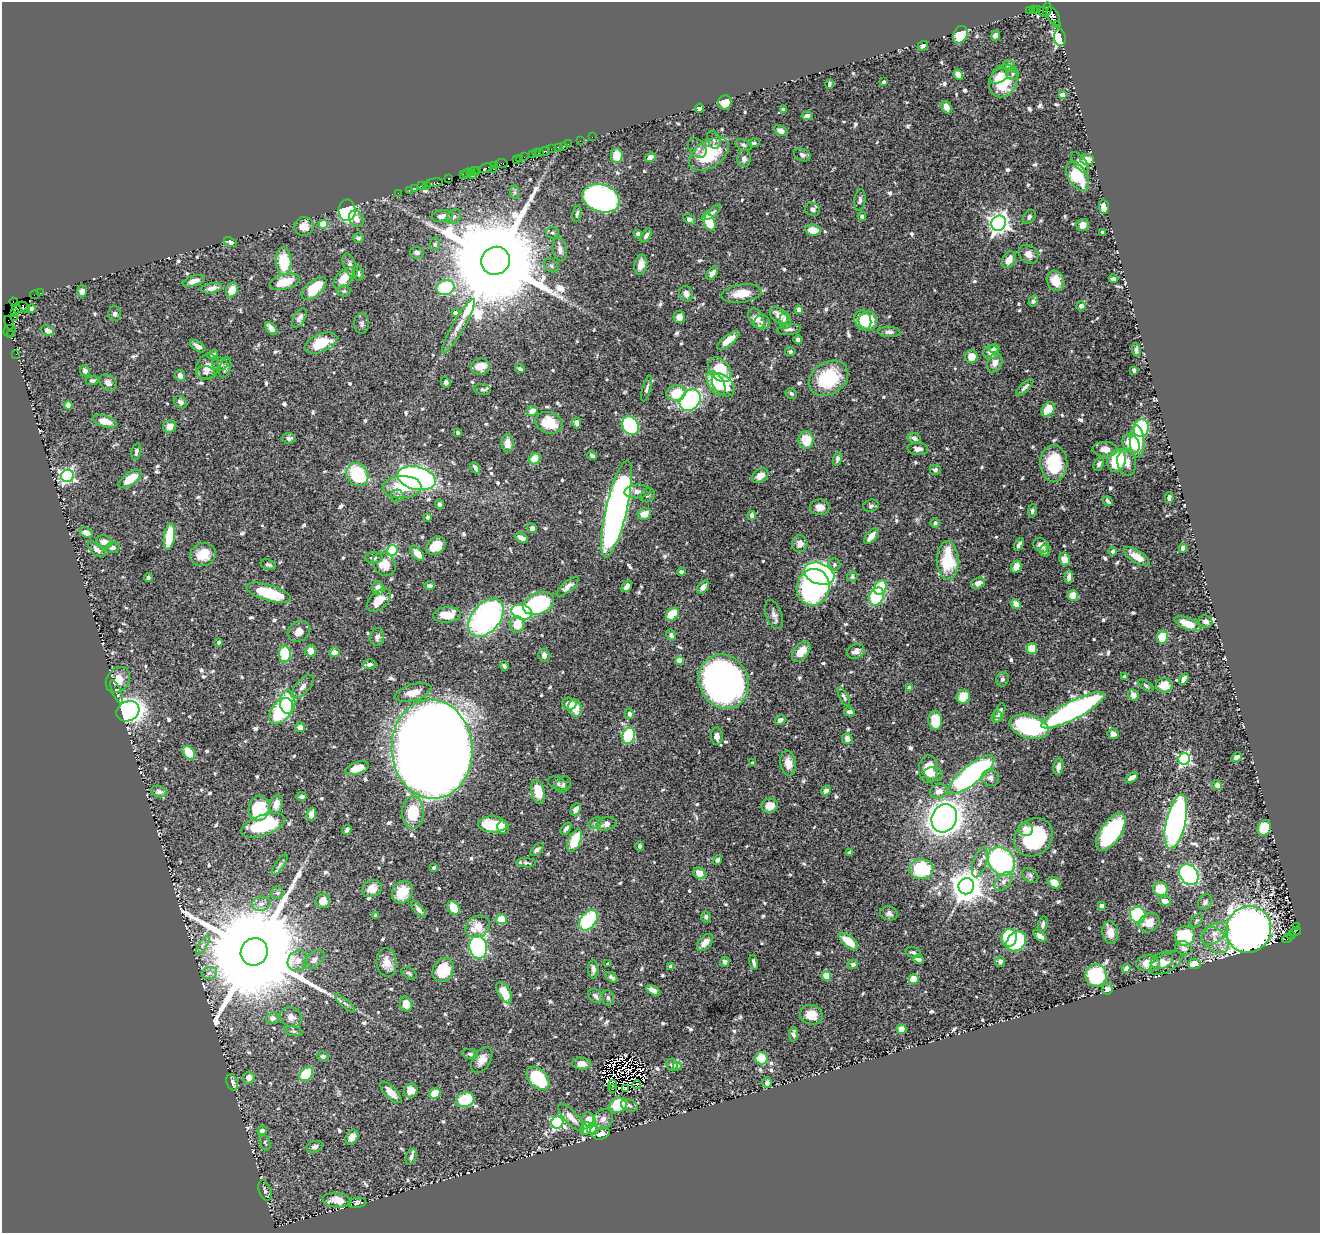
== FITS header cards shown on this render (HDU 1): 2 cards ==
NAXIS1  =                 1318
NAXIS2  =                 1231

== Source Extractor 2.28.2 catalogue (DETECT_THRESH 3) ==
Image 1318 x 1231 px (HDU 1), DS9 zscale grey, 1 PNG px = 1 image px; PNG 1322 x 1235 px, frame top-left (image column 1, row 1231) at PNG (2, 2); each listed source drawn as its Kron ellipse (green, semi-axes under 4 px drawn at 4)
Background 0.782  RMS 0.018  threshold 0.0535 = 3 sigma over >= 5 px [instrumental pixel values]
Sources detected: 784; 8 with non-positive FLUX_AUTO (blend fragments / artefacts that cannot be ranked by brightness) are neither listed nor drawn; of the other 776, the 500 brightest by FLUX_AUTO listed and drawn (276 fainter detections omitted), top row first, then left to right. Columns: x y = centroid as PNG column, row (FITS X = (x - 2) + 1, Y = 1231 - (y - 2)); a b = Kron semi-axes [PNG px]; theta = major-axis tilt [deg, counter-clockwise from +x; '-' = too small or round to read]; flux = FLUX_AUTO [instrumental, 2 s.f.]
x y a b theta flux
1047 9 7 4 81 140
1033 10 3 2 - 240
1037 10 4 3 - 28
1030 11 3 2 - 8.1
1043 12 5 3 - 280
1053 16 10 5 -61 400
1057 25 3 2 - 36
960 35 9 6 64 52
995 35 5 4 - 7.1
1060 38 8 6 -83 150
923 46 5 4 - 3.4
1009 66 6 5 - 7.3
1013 74 6 6 - 3.3
958 75 5 4 - 9.4
1000 76 10 6 35 12
1003 81 17 13 66 39
884 82 4 3 - 2.7
829 84 5 3 - 2.8
1062 95 4 4 - 11
725 102 7 6 - 20
947 107 7 4 -60 9.8
700 108 4 4 - 6.1
783 110 4 4 - 4.3
807 116 5 4 - 6.2
781 131 7 5 -25 6.7
592 137 2 2 - 13
714 140 9 6 -71 3.7
580 141 2 2 - 9.3
754 143 6 4 11 2.6
568 144 2 2 - 12
744 145 9 5 -20 3
563 146 2 2 - 10
558 147 4 2 - 57
697 148 11 7 -50 4.7
551 149 2 2 - 11
545 151 5 3 - 110
540 152 3 2 - 46
536 153 3 2 - 68
533 154 3 2 - 45
709 154 22 13 34 60
802 155 9 6 -21 3.8
617 156 7 6 - 21
524 157 2 2 - 20
650 157 5 4 - 9
520 158 3 2 - 34
516 159 3 3 - 34
744 159 8 7 - 6.2
1087 160 7 5 -16 18
501 163 6 3 7 140
1080 163 12 6 -53 7.4
494 165 3 3 - 69
485 168 7 3 19 170
493 169 3 2 - 64
474 171 5 3 - 120
478 171 3 3 - 86
467 173 5 3 - 92
463 174 3 2 - 40
472 175 3 2 - 29
1077 176 16 9 -60 41
448 178 3 2 - 62
434 183 8 3 9 140
426 185 2 2 - 24
421 186 2 2 - 16
415 188 3 2 - 18
409 190 2 2 - 24
515 192 7 4 -89 2.6
398 193 2 2 - 21
601 198 19 13 -19 550
860 200 11 5 84 3.9
1104 207 7 5 -86 10
813 209 7 6 - 4.2
347 210 11 8 87 220
713 212 10 4 41 2.5
577 213 8 4 79 2.6
442 216 11 6 8 8.5
862 216 4 4 - 3.2
454 217 8 6 49 4
1029 217 8 5 49 3.2
356 219 9 6 -59 7.7
689 219 7 4 -28 6
709 221 10 5 -67 40
999 223 8 7 - 800
323 224 4 4 - 34
1083 225 6 6 - 9.2
304 226 10 9 - 12
813 230 8 5 -9 19
1103 232 4 3 - 2.5
552 233 6 6 - 2.5
638 234 4 4 - 7.1
646 235 8 4 57 3.7
358 238 6 5 - 2.9
230 242 7 4 -20 4
435 244 6 5 - 2.6
560 250 12 7 -80 7.7
417 253 7 6 - 4.4
1028 254 10 8 -40 9.1
1009 260 9 6 59 13
284 261 13 7 -87 52
495 261 14 13 - 45000
350 265 13 6 -68 6.1
641 265 10 6 77 9.7
551 266 8 5 -40 3.1
358 273 7 5 -76 3.3
712 273 7 4 51 6.3
344 278 13 7 45 25
1113 279 5 3 - 2.8
194 281 11 5 18 9.4
1056 281 10 8 -65 18
285 282 15 7 16 26
212 288 10 5 11 8
314 288 15 7 41 51
445 288 9 7 14 87
232 290 8 5 64 20
82 291 6 5 - 5.1
344 291 6 5 - 2.5
40 293 2 2 - 14
741 293 20 9 8 21
686 294 8 6 -71 7.8
35 295 4 2 - 46
1033 301 6 4 59 3.3
14 302 5 3 - 11
1081 306 4 4 - 5.7
24 307 6 3 -46 140
17 308 5 3 - 85
31 309 4 4 - 3
799 310 4 4 - 7.2
14 313 4 3 - 46
455 313 4 4 - 3.7
115 314 7 6 - 3.4
779 316 10 7 -40 12
15 317 3 2 - 56
679 317 6 6 - 6
299 318 11 5 60 5.6
756 318 11 7 -63 15
785 320 8 5 -88 8.1
863 320 10 8 -70 30
868 321 10 9 - 38
762 322 8 7 - 3.6
9 323 7 3 -73 62
362 323 10 7 -89 4.1
458 326 31 6 60 14
271 328 7 4 -47 7.8
789 329 12 5 5 4.9
48 330 7 4 -24 6.4
9 331 6 5 - 130
889 332 11 5 -2 4.3
11 334 3 2 - 76
728 340 14 5 39 16
798 340 4 4 - 5.1
321 343 17 9 23 34
198 346 9 4 -35 5.8
994 348 5 4 - 3.2
1136 350 7 4 -82 3.9
790 352 5 4 - 3.1
991 352 7 7 - 8.8
16 354 2 2 - 19
213 354 5 4 - 3.1
971 357 6 6 - 18
995 363 10 7 68 8.1
220 364 8 6 -9 4.8
208 367 13 11 69 12
225 367 11 5 75 4.6
480 367 9 8 - 16
520 369 5 3 - 2.5
720 370 14 9 -49 68
1134 370 4 3 - 3
85 371 6 5 - 4.2
205 372 9 6 -2 4.4
180 375 6 5 - 7.2
828 378 21 16 33 70
92 380 6 4 2 2.5
446 382 5 4 - 2.6
108 383 9 7 -41 6.2
716 383 13 7 -59 34
723 385 13 9 -45 48
1025 387 11 4 45 4.6
483 389 8 5 -7 2.6
647 389 13 4 75 3.4
676 393 9 8 - 30
791 394 6 5 - 2.7
690 400 12 9 47 250
180 402 7 5 -36 3.8
68 405 4 4 - 20
1048 409 8 5 54 20
532 411 6 5 - 9.3
105 421 12 5 -15 20
549 423 14 10 -18 29
577 423 5 4 - 5.4
170 426 7 6 - 8.5
630 426 10 8 -59 160
1141 428 9 7 79 130
458 433 3 3 - 3.4
288 438 6 5 - 5.1
914 438 7 5 -30 5.2
806 440 9 7 -84 28
1137 442 16 7 -87 32
507 443 9 6 89 8.4
1131 444 10 7 -58 32
918 449 10 6 -5 6.9
1105 449 12 7 -1 10
136 452 8 5 78 3.6
592 455 5 3 - 3.2
535 459 6 5 - 20
837 459 7 4 77 3.7
1117 461 11 9 67 80
1127 462 14 9 -83 11
1054 463 18 13 -89 53
1099 464 7 5 67 4.2
475 468 6 3 -60 4
935 470 5 5 - 2.7
357 474 12 10 -54 89
67 476 6 6 - 300
760 476 9 6 37 11
417 478 19 11 -14 400
130 479 13 6 33 27
402 487 19 11 2 32
637 491 13 6 5 5.9
648 495 7 6 - 3.4
397 496 6 6 - 2.9
1169 497 5 3 - 4.7
1108 501 5 4 - 3.3
439 504 5 4 - 3.1
871 506 7 6 - 2.8
820 507 10 8 -1 9.6
617 509 50 10 77 850
1032 511 7 4 82 2.8
644 514 7 5 22 14
752 515 4 4 - 4.6
428 517 4 3 - 3.2
935 523 5 5 - 3.3
532 528 5 5 - 4.2
86 533 7 5 -22 9.1
169 536 13 5 81 53
871 536 9 5 50 11
521 538 7 4 -24 6.7
104 542 8 6 -12 9.1
800 544 8 7 - 7.6
1019 544 7 3 63 4.4
1041 545 8 6 -35 7.3
436 546 10 8 38 21
113 548 7 5 13 4.6
1183 548 4 4 - 7
97 549 10 5 -40 5.2
392 550 5 5 - 100
1045 551 6 5 - 4.7
1113 551 4 3 - 3.5
417 553 9 5 -51 11
203 554 13 11 16 21
1137 556 15 6 -33 17
374 558 9 5 1 3.7
1064 559 6 5 - 14
948 560 19 11 -89 64
384 564 12 10 -46 20
834 564 6 5 - 2.8
268 565 8 5 -19 3
1016 567 6 5 - 10
681 572 4 4 - 2.7
819 574 16 10 -20 510
852 576 5 5 - 2.5
1069 577 6 4 84 5
148 578 4 4 - 3.1
978 583 7 5 22 6.8
430 586 5 4 - 3.4
627 586 7 4 50 6
568 587 14 5 41 7.2
703 587 7 5 52 5.1
813 587 18 16 76 340
880 587 7 6 - 76
378 588 7 6 - 8.2
268 593 23 8 -17 55
1073 595 5 5 - 19
876 597 9 7 64 140
379 600 14 8 43 18
538 603 16 10 23 130
1016 604 5 4 - 13
522 612 11 7 -16 140
672 614 7 5 44 34
774 614 15 8 -71 6.8
447 615 14 7 4 27
486 618 22 14 49 300
1205 621 7 6 - 5.4
517 624 8 7 - 21
1187 624 14 6 -22 20
299 631 12 9 36 11
671 635 6 4 -64 3
377 637 9 7 77 4.6
1162 637 6 5 - 33
219 642 4 4 - 3.3
1032 649 5 5 - 19
311 651 6 5 - 10
856 651 9 7 20 6.5
334 652 5 4 - 7.3
801 652 12 7 52 16
285 654 8 6 -89 51
544 655 6 5 - 5.2
679 660 4 4 - 13
369 664 7 5 5 5.2
504 666 5 3 - 2.8
1125 676 4 4 - 2.8
1002 679 7 6 - 3.5
1184 679 6 4 59 6.8
118 680 14 11 51 15
724 682 28 24 -62 650
1164 685 8 7 - 19
1146 686 8 4 -34 2.6
303 687 14 6 48 6
910 688 4 4 - 10
117 692 12 4 -67 2.8
413 692 19 8 15 14
1133 695 6 5 - 8.3
844 697 10 4 -62 3.3
963 697 7 6 - 24
288 702 12 8 -90 28
569 704 7 6 - 14
575 708 9 6 -76 21
1073 710 35 9 28 330
128 711 12 9 27 650
281 711 15 9 52 120
1000 711 8 4 64 3.9
849 712 6 4 -12 3.2
629 714 5 4 - 3.8
997 717 6 5 - 4.9
780 720 5 4 - 5.9
935 720 9 7 -87 35
300 727 5 4 - 9.1
1029 727 20 11 -15 130
1113 734 5 5 - 7.5
629 736 8 6 76 81
717 736 9 6 -86 7.5
847 739 6 5 - 7.2
432 749 49 40 -87 5900
189 753 8 5 -54 27
1237 757 5 4 - 7
1184 759 6 5 - 210
753 763 3 3 - 3.2
788 763 12 7 -80 12
1058 767 8 5 81 6.4
357 768 12 6 20 20
928 769 14 9 86 26
934 774 9 6 -15 7.9
971 775 28 9 39 320
990 778 9 8 - 6.5
1131 778 7 4 36 8.5
558 783 10 6 -23 3.5
563 784 9 7 53 3.5
1217 785 5 4 - 5.1
159 791 8 5 -18 5.2
826 791 5 4 - 5.8
939 791 9 7 17 8.5
538 792 12 6 -79 27
302 796 5 3 - 2.9
276 804 9 6 73 11
770 806 8 7 - 15
259 808 13 10 79 60
576 809 6 4 64 7.5
413 813 16 11 90 44
311 814 6 4 75 12
944 818 14 12 65 1300
1176 822 28 9 77 560
595 823 8 5 25 3
493 824 14 8 -2 42
606 824 10 6 17 7.5
263 825 23 10 18 84
503 828 7 6 - 12
566 828 7 4 53 3.5
1264 828 8 6 67 47
1026 829 7 6 - 11
347 830 5 3 - 3.7
1111 832 21 10 55 170
1034 837 21 17 43 100
575 841 12 6 66 41
640 846 5 3 - 3.7
537 849 8 4 43 4.9
850 852 4 4 - 3
717 860 5 4 - 2.7
1001 861 15 12 -52 210
980 862 15 6 72 8.1
526 863 10 4 -4 2.6
280 864 12 4 55 3.7
434 868 3 3 - 3.2
921 869 12 10 -5 71
699 873 6 5 - 13
1030 875 8 6 -36 3.5
1189 875 11 8 -53 300
1004 881 11 6 45 6.6
1054 883 7 5 -37 15
966 886 8 7 - 2600
372 888 10 8 23 12
1160 889 7 7 - 29
402 892 12 10 62 25
277 893 6 6 - 2.9
323 901 7 7 - 12
1165 901 6 5 - 9.9
1205 902 8 6 52 3.7
261 904 9 7 13 7
1102 906 4 4 - 4.9
454 908 7 5 -55 22
419 909 10 4 -49 4.2
889 913 9 7 -16 4.1
376 915 4 4 - 3.1
1138 915 8 7 - 89
706 917 5 5 - 3.4
501 919 5 5 - 20
588 920 12 7 51 130
1196 921 8 5 49 2.5
1149 923 11 9 35 16
1043 924 8 4 78 3.9
1297 926 3 2 - 130
478 927 13 10 30 21
1249 929 23 22 - 1000
1296 931 5 3 - 110
1110 932 11 8 -83 11
1215 933 15 9 35 12
1291 935 4 3 - 230
1040 936 8 4 -40 6.1
1185 936 10 9 - 72
1009 938 9 7 79 84
1287 939 5 3 - 160
1215 940 15 11 -43 15
849 941 11 5 -40 31
1016 941 11 8 48 83
705 942 10 6 46 8.2
203 945 11 4 58 3.5
478 947 11 8 -79 290
1184 948 8 6 -27 6.3
254 952 14 13 - 55000
913 952 8 5 -17 3.2
314 960 12 7 40 5.7
919 960 5 4 - 5.3
298 961 11 9 48 9.1
1162 961 11 8 21 6.7
387 962 14 10 -84 13
725 962 5 4 - 3.2
754 962 7 3 -76 3.8
1000 962 5 5 - 3.8
1148 963 12 8 2 16
1166 963 18 9 29 11
608 964 3 3 - 2.8
853 964 5 4 - 4.5
1194 964 6 5 - 17
671 966 4 3 - 6.5
593 969 9 5 -87 5
1126 969 4 4 - 6.5
443 970 12 10 59 39
209 973 8 6 21 3.8
409 973 8 5 -32 2.6
1096 975 11 10 - 140
826 976 5 4 - 16
612 977 6 3 -38 3.1
914 979 5 5 - 25
1107 989 5 5 - 6.4
653 990 8 4 -29 8.1
504 993 12 6 -61 27
596 996 8 6 -42 4.5
608 998 8 6 -75 2.9
345 1003 12 3 -41 3.1
406 1004 8 6 -70 16
811 1015 11 9 -18 20
291 1017 11 9 -23 8.2
272 1018 6 5 - 6.4
901 1029 5 4 - 16
293 1031 9 4 -12 2.8
793 1034 7 4 89 4.2
470 1054 8 5 -9 2.9
323 1056 5 5 - 3.2
761 1058 6 6 - 31
482 1060 14 9 57 11
581 1063 9 6 -4 12
672 1065 6 5 - 3.9
677 1066 4 4 - 18
306 1074 8 5 48 51
249 1077 6 5 - 6.6
538 1078 13 9 -45 72
232 1082 8 5 -73 5.4
767 1083 5 5 - 4.5
612 1084 4 3 - 2.7
637 1084 4 2 - 3.7
626 1088 4 3 - 3.7
612 1089 3 2 - 5
411 1091 7 6 - 9.4
391 1092 14 6 -45 12
434 1093 6 5 - 20
465 1100 9 7 16 59
618 1105 9 7 25 42
629 1105 8 6 -21 3.1
571 1118 18 6 -47 11
603 1119 11 9 45 7.5
589 1120 8 6 -63 18
557 1122 6 6 - 200
586 1128 6 5 - 14
592 1129 6 5 - 7.4
262 1131 5 4 - 5.3
601 1134 9 5 19 5.8
352 1137 8 6 61 7.9
265 1142 8 5 -74 2.5
315 1147 8 5 20 3.6
411 1157 8 5 68 4.2
265 1191 11 6 -71 3
337 1200 14 7 -6 19
357 1203 9 5 10 4.2
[276 fainter detections neither listed nor drawn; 8 non-positive-flux detections neither listed nor drawn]